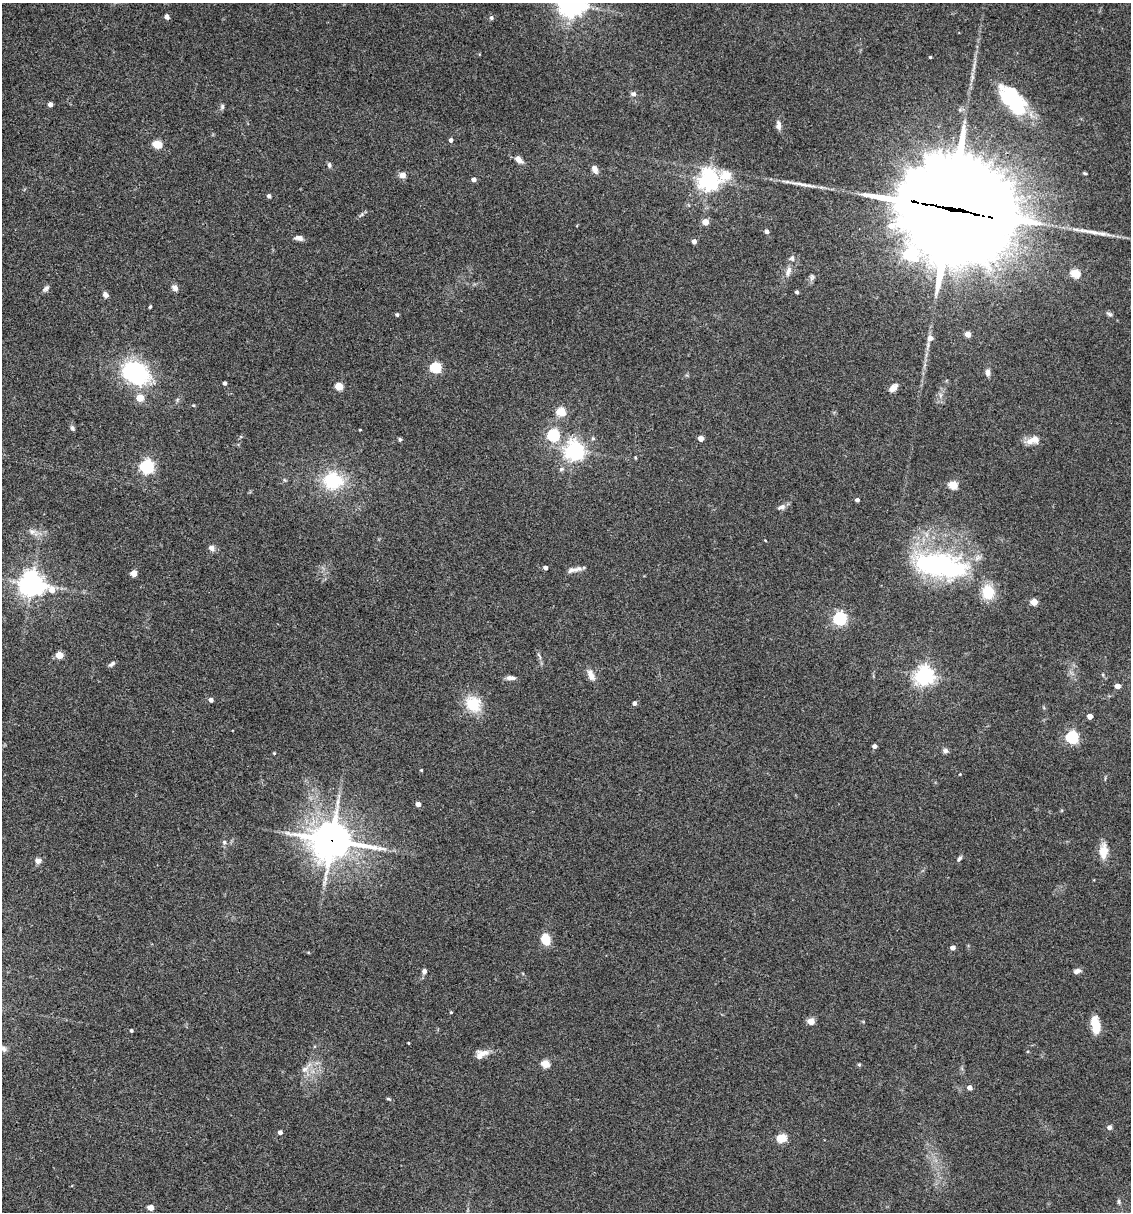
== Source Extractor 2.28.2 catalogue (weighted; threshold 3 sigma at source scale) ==
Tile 11 of 4 x 4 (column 3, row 3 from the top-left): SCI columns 2492-3620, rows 1213-2422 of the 4864 x 4846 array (HDU 1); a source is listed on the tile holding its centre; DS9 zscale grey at full resolution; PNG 1133 x 1214 px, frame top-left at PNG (2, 3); no overlay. Shown black and unused: <1% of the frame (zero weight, under 3 of 4 exposures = <1% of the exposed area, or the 3 px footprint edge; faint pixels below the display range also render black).
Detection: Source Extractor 2.28.2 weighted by HDU 2 'WHT'; one run over the whole footprint, this tile lists its part. Background 0.127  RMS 0.0075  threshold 0.0338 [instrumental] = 3 sigma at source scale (4.5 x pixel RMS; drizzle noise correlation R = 1.50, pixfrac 1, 0.05/0.05 arcsec/px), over >= 5 px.
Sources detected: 116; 1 long thin detection or spike segment (spike, bleed or trail) — not listed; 4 inside a brighter listed object's ellipse — not listed separately; the other 111 listed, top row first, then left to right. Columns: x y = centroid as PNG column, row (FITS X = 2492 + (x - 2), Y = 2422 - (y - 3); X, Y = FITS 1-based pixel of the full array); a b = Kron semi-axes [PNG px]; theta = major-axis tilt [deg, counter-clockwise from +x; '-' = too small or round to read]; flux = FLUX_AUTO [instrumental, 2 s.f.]
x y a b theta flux
572 4 9 8 - 630
167 16 4 4 - 4
491 18 6 5 - 1.4
930 57 3 3 - 0.84
633 94 6 5 - 2.4
1012 100 38 19 -49 53
50 104 4 4 - 3.9
222 107 7 5 76 1.5
778 125 11 6 -87 3.4
451 140 5 4 - 2.3
157 144 5 5 - 31
518 159 10 6 -42 4.9
329 165 8 5 -88 1.6
595 169 9 6 -65 3.7
402 175 8 7 - 3.9
474 179 4 4 - 3.4
709 180 9 7 15 490
269 196 4 4 - 2.1
950 209 46 34 -9 21000
705 222 4 4 - 10
767 232 4 4 - 2.6
1094 232 20 6 -13 6.1
299 238 10 6 -8 3.6
694 241 4 4 - 3.7
788 271 15 6 73 4.4
1075 273 5 5 - 33
812 277 10 5 69 2
46 288 9 6 46 2.1
175 288 9 7 -43 2.9
797 292 3 3 - 1.6
105 295 8 6 -55 2.3
150 307 4 3 - 1
1109 314 9 4 -25 1.7
397 315 4 4 - 1.3
968 334 4 4 - 8.6
930 338 8 8 - 3.4
435 367 5 5 - 68
988 372 8 5 -84 3.5
136 373 26 20 -25 88
225 383 4 3 - 1.7
339 386 5 5 - 22
893 388 11 6 41 4.6
140 398 6 5 - 12
193 405 4 4 - 0.76
561 412 5 5 - 34
72 428 7 5 -54 1.6
360 430 4 2 - 0.54
553 435 6 5 - 93
593 438 5 4 - 1.1
701 438 4 4 - 6.4
400 439 5 4 - 1.1
1033 440 17 9 15 7.4
574 451 7 6 - 410
147 466 6 6 - 160
333 480 22 18 -2 39
953 485 5 5 - 30
857 500 4 4 - 2.3
781 507 12 6 21 2.8
32 532 10 7 -14 3.6
211 548 8 7 - 2.9
941 565 70 30 -9 120
545 568 4 4 - 2.4
574 570 20 5 12 4.1
134 573 5 4 - 12
32 584 7 7 - 800
52 590 12 7 -34 9.8
1034 602 5 4 - 14
840 618 6 5 - 140
59 655 5 4 - 18
112 664 9 4 38 1.8
591 675 15 8 -64 5.2
924 675 6 6 - 390
510 678 12 5 -3 3.2
1117 686 4 4 - 6.4
211 700 4 4 - 2.9
634 703 5 4 - 2.2
473 704 17 15 -50 23
1090 716 4 4 - 7
1072 737 6 5 - 110
874 746 4 4 - 3.4
945 751 7 6 - 2.1
274 753 4 3 - 0.69
421 770 3 3 - 0.72
960 774 3 3 - 0.54
418 804 4 4 - 4.2
332 840 15 12 -5 1800
224 842 5 5 - 1.4
1103 851 17 9 88 11
959 858 8 4 57 1.6
38 861 8 7 - 3.3
546 939 10 7 -65 16
953 948 4 4 - 3.8
424 971 6 5 - 2.2
1077 971 9 6 23 2.7
451 1012 4 3 - 0.73
811 1021 5 4 - 16
1096 1025 19 8 -79 13
131 1031 4 4 - 1.2
408 1043 3 2 - 0.7
3 1049 9 7 -34 2.5
484 1053 16 8 17 5.5
545 1064 5 4 - 27
859 1065 4 4 - 0.99
305 1069 11 7 30 4.3
970 1087 4 4 - 4.1
388 1099 7 3 -9 0.93
1110 1127 5 4 - 3
280 1132 4 4 - 2.9
782 1138 5 5 - 38
1119 1202 7 4 -84 1.3
150 1207 4 4 - 9
Overlapping masked pixels (flux is a lower limit): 2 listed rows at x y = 950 209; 332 840
Isophote crosses this tile's border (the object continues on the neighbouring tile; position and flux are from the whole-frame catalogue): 2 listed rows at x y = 572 4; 3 1049